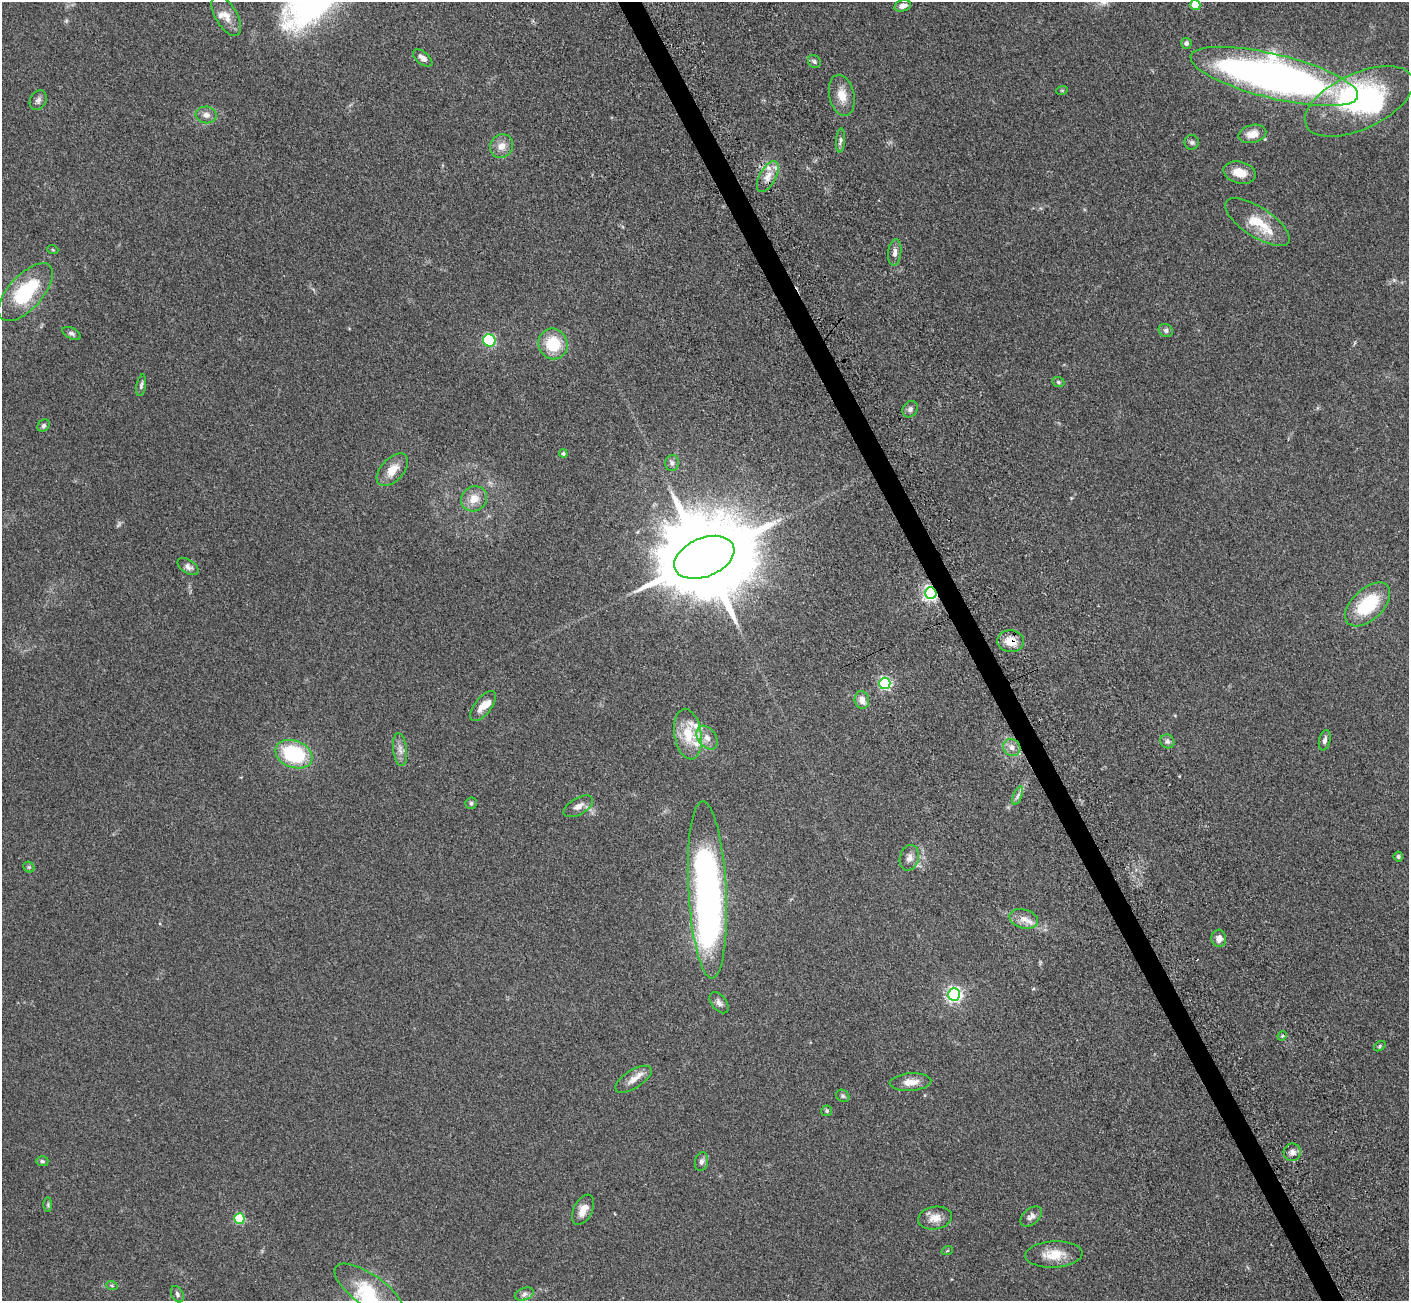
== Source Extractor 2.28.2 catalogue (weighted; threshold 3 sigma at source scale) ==
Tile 6 of 4 x 4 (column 2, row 2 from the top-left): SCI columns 1564-2970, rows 3075-4373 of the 5945 x 5933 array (HDU 1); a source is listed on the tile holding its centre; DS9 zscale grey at full resolution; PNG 1411 x 1303 px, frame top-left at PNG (2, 2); each listed source drawn as its Kron ellipse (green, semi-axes under 4 px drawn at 4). Shown black and unused: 2% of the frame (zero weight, under 3 of 5 exposures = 10% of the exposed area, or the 3 px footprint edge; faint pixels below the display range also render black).
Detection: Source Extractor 2.28.2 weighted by HDU 2 'WHT'; one run over the whole footprint, this tile lists its part. Background 0.246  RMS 0.0083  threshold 0.0373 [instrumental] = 3 sigma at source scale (4.5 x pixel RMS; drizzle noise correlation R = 1.50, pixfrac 1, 0.05/0.05 arcsec/px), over >= 5 px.
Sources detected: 91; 1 too faint to see at this stretch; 3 inside a brighter object's white glare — neither listed nor drawn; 7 inside a brighter listed object's ellipse — not listed separately; the other 80 listed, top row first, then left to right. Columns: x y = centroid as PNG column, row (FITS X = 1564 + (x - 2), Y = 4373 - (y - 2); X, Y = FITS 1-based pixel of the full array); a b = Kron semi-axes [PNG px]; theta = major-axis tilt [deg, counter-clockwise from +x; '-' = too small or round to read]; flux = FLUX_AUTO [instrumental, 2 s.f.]
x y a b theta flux
1195 5 5 5 - 31
903 6 8 5 14 4.2
226 16 22 11 -59 9.4
1186 43 5 5 - 2.2
423 58 11 6 -40 4.6
814 61 7 6 - 2
1274 76 86 22 -14 520
1062 90 6 3 19 0.89
842 95 21 12 -78 11
38 100 10 8 59 2.7
1359 101 58 28 25 130
206 115 10 8 -7 4.6
1252 134 14 9 14 8.5
841 140 12 4 84 2.4
1192 142 7 7 - 2
502 146 12 11 - 7
1240 173 17 11 -14 11
768 177 17 8 61 7.6
1257 222 37 14 -33 23
53 250 5 3 - 0.77
895 252 13 6 84 3.8
26 292 36 17 48 55
1166 330 7 6 - 2.1
71 333 10 5 -28 2.1
489 340 6 6 - 50
553 344 15 14 - 27
1058 382 6 5 - 1.2
141 385 11 4 79 1.9
910 409 9 7 54 2.5
44 425 7 5 46 1.8
563 454 4 4 - 1.5
672 463 8 7 - 2.7
392 470 19 11 47 11
474 499 13 12 - 10
704 557 31 19 22 16000
188 567 12 6 -33 3.5
931 593 6 5 - 220
1368 604 27 15 43 44
1011 641 13 11 -6 11
885 683 6 5 - 120
862 700 9 7 -78 6.5
483 706 18 8 51 8.7
688 734 25 13 -81 21
707 738 13 9 -56 5.9
1325 740 10 5 77 2.9
1167 741 7 6 - 2.4
1012 747 9 8 - 4.2
400 750 16 7 -82 5
294 754 19 13 -21 60
1018 796 10 3 69 2.1
471 803 6 5 - 1.6
578 806 16 8 30 5.6
1398 857 5 5 - 1.7
909 858 13 9 76 5.1
29 867 6 5 - 1.1
707 890 89 19 -87 350
1024 919 15 9 -16 7
1219 938 9 7 -86 5.2
954 994 6 6 - 200
719 1003 12 7 -52 3.1
1282 1036 5 4 - 0.79
1380 1046 6 4 38 1.1
633 1079 21 9 32 7.8
910 1082 21 8 4 8.6
843 1096 7 5 -32 1.5
827 1111 5 5 - 1.2
1292 1152 9 8 - 4
42 1161 6 5 - 1.4
701 1162 9 6 77 2.8
48 1205 7 4 -90 1.2
583 1210 16 9 64 7.7
1031 1216 12 8 40 3.5
935 1218 17 11 10 8.2
239 1219 5 5 - 54
947 1251 6 3 18 0.9
1054 1254 29 13 3 16
112 1286 6 3 -20 1
369 1291 41 16 -35 32
177 1294 8 6 -64 2.2
524 1294 10 6 21 2.7
Overlapping masked pixels (flux is a lower limit): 2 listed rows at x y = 931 593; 1011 641
Isophote crosses this tile's border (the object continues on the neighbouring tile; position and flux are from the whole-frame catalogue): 3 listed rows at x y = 1195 5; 1274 76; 369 1291